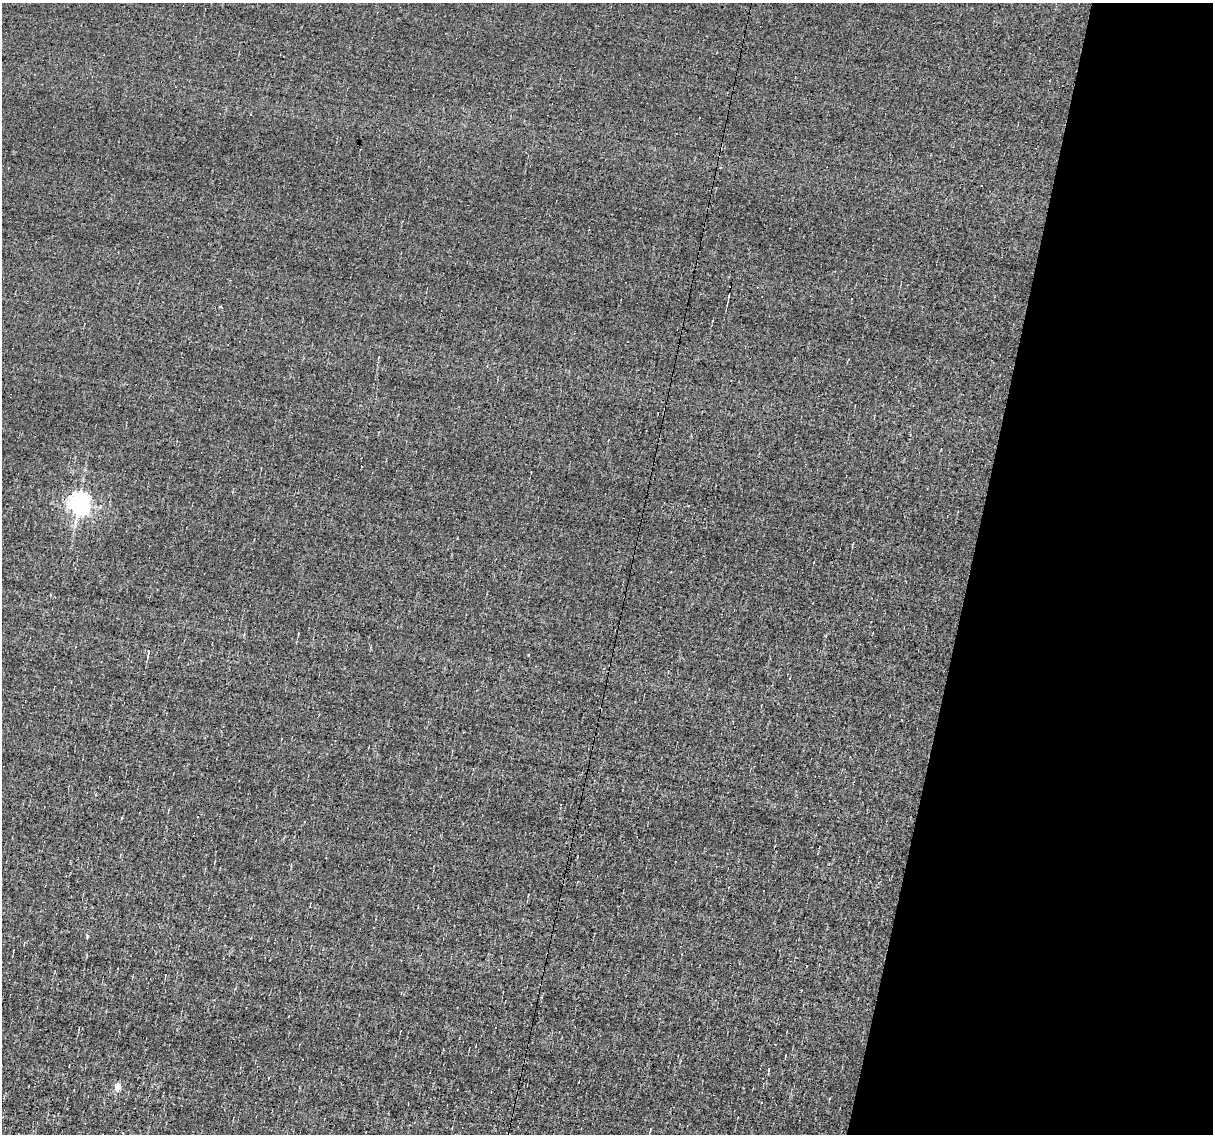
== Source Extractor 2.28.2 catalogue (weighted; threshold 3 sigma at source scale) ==
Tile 8 of 4 x 4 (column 4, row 2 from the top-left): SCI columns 3634-4844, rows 2494-3625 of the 4844 x 4870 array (HDU 1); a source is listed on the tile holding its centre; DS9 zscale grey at full resolution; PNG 1215 x 1136 px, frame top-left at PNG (2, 3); no overlay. Shown black and unused: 20% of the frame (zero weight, under 3 of 4 exposures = <1% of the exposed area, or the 3 px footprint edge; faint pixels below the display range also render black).
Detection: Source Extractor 2.28.2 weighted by HDU 2 'WHT'; one run over the whole footprint, this tile lists its part. Background -0.00519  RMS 0.051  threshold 0.23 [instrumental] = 3 sigma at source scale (4.5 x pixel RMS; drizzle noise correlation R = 1.50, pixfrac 1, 0.05/0.05 arcsec/px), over >= 5 px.
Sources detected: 12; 5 cosmic-ray / hot-pixel residue — not listed; the other 7 listed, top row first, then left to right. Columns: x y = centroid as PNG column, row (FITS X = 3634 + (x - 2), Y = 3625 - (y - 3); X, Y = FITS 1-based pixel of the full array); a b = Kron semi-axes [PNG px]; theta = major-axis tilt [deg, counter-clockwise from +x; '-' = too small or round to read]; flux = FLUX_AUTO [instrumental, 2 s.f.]
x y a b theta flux
729 296 8 2 78 7.4
220 307 4 2 - 5
79 502 7 7 - 3300
298 634 4 2 - 3.5
148 652 5 3 - 8.2
166 975 4 2 - 4.4
118 1086 5 4 - 100